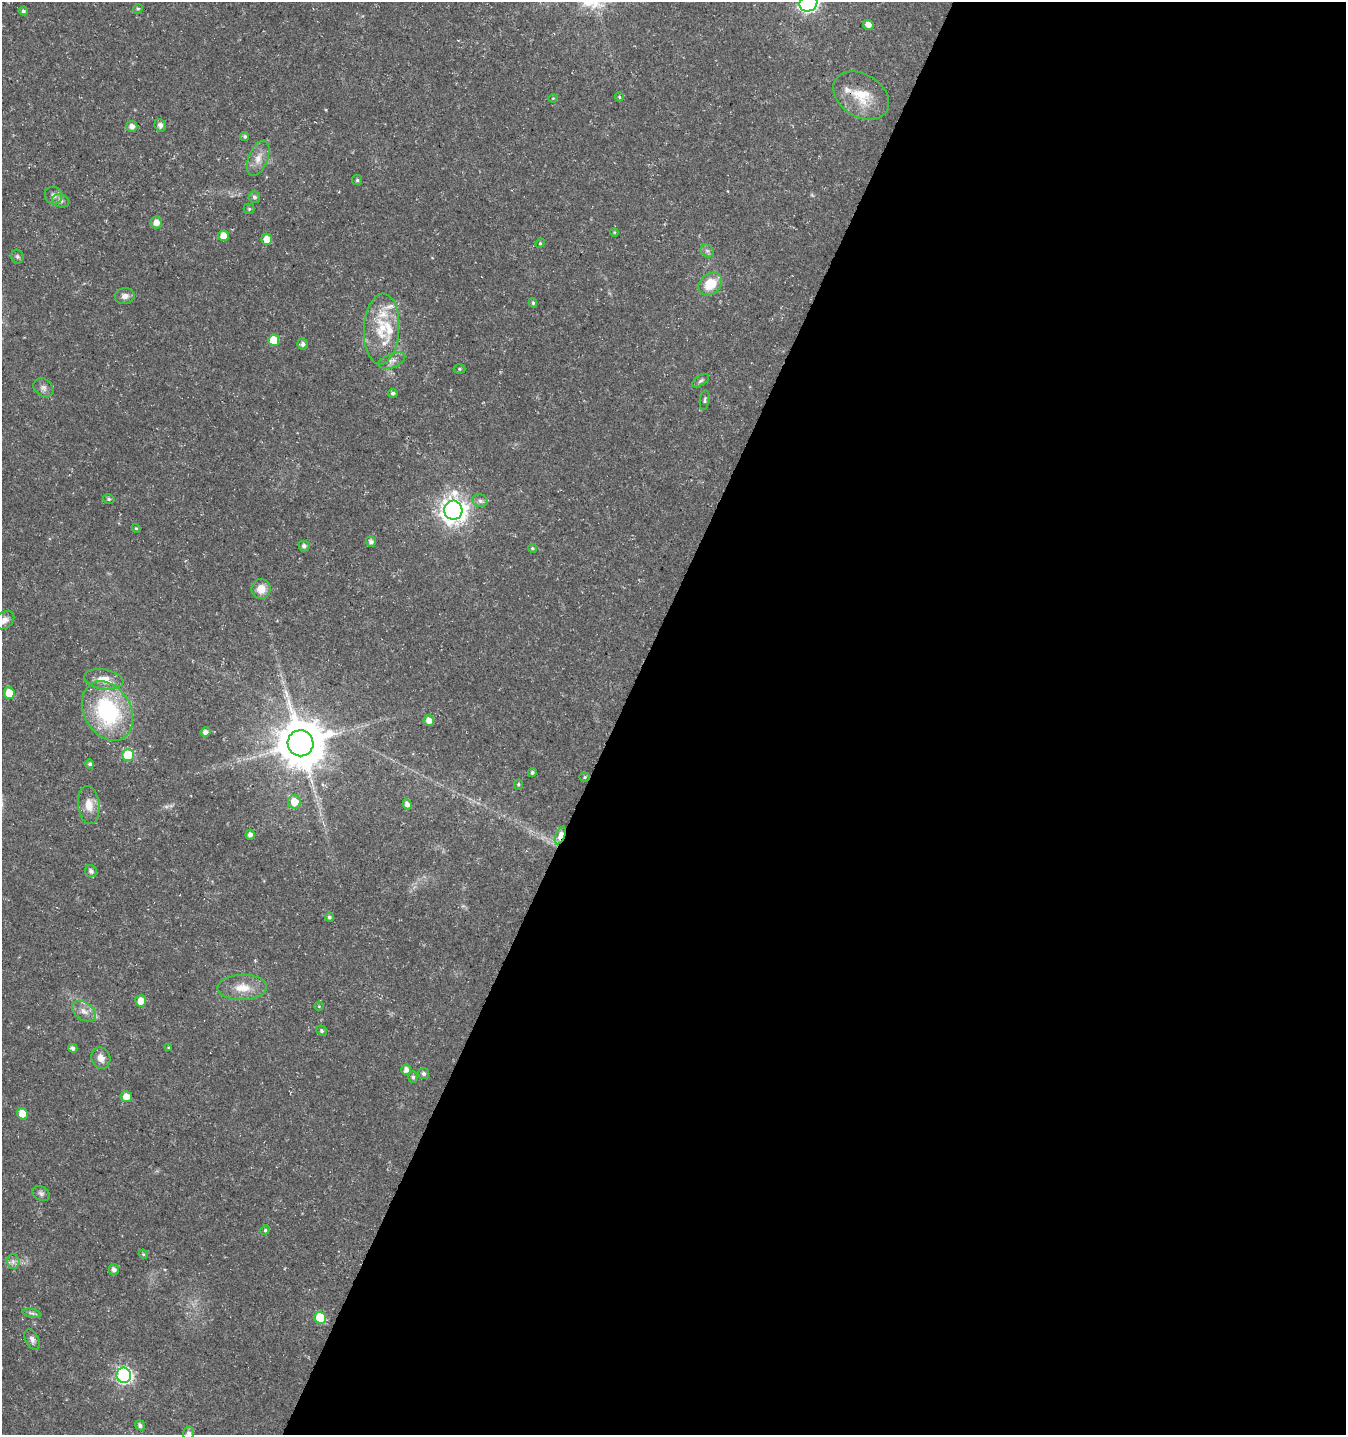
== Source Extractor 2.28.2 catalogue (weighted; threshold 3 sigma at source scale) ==
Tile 12 of 4 x 4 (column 4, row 3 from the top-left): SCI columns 4231-5574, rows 1443-2875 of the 5842 x 5743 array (HDU 1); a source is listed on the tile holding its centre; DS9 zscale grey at full resolution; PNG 1348 x 1437 px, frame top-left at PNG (2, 2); each listed source drawn as its Kron ellipse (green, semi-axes under 4 px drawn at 4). Shown black and unused: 54% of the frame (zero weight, under 3 of 5 exposures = <1% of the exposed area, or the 3 px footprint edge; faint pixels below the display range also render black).
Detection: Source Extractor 2.28.2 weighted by HDU 2 'WHT'; one run over the whole footprint, this tile lists its part. Background 0.0225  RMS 0.0021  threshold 0.0094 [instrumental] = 3 sigma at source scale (4.5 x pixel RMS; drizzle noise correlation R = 1.50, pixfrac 1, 0.0396/0.0396 arcsec/px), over >= 5 px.
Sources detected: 93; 2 too faint to see at this stretch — neither listed nor drawn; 5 inside a brighter listed object's ellipse — not listed separately; the other 86 listed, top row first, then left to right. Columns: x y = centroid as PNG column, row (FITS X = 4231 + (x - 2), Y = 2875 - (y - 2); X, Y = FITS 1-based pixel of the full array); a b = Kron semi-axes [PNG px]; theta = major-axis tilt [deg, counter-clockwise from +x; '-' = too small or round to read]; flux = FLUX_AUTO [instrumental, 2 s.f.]
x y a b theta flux
808 3 9 7 28 64
138 9 5 4 - 0.28
23 11 5 4 - 0.39
868 25 5 5 - 1.3
861 95 30 21 -32 6.7
619 97 4 4 - 0.3
553 98 5 3 - 0.16
160 125 6 5 - 0.96
132 126 5 5 - 1.1
245 136 4 4 - 0.35
258 158 18 9 68 2.1
357 180 5 5 - 0.34
53 196 9 8 - 1.1
254 197 6 5 - 0.54
61 201 9 6 -14 0.66
249 209 5 5 - 0.3
156 222 6 5 - 1.6
614 232 4 3 - 0.18
223 236 5 5 - 2.2
267 239 5 5 - 2.5
540 243 5 4 - 0.27
707 251 7 6 - 0.55
17 256 7 6 - 0.47
710 284 13 10 41 4.7
125 296 10 8 14 1.1
533 303 5 4 - 0.37
381 329 35 17 87 7.7
274 340 5 5 - 5.2
303 344 5 5 - 0.8
392 361 14 7 20 1.2
459 369 6 4 -1 0.32
701 381 9 5 34 0.47
43 388 11 8 -38 0.88
393 393 5 4 - 0.46
705 400 10 4 82 0.45
109 499 6 4 -15 0.37
480 501 8 6 -17 0.72
453 510 9 9 - 200
136 528 4 4 - 0.21
371 542 5 4 - 0.72
304 546 5 5 - 0.62
532 548 4 4 - 0.31
261 589 10 9 - 2.4
4 620 11 8 35 1.2
104 679 20 10 -9 2.5
9 693 6 5 - 3.5
107 711 32 23 -61 22
429 720 5 5 - 1.4
205 732 5 4 - 0.86
300 743 13 13 - 970
128 755 6 5 - 10
90 764 4 4 - 0.46
532 773 4 4 - 0.44
585 777 5 4 - 0.27
518 784 5 4 - 0.31
294 802 7 6 - 3.1
407 804 5 4 - 1
89 805 19 10 -83 2.5
250 835 5 4 - 0.79
560 835 9 4 68 4
91 871 6 5 - 0.76
329 917 4 4 - 0.35
242 988 24 12 1 3.8
141 1001 5 5 - 2.5
319 1006 5 4 - 0.21
84 1011 13 8 -36 1.6
322 1031 5 5 - 0.45
73 1048 4 4 - 0.72
169 1048 4 3 - 0.23
101 1058 11 9 -70 1.7
406 1070 5 5 - 1.1
424 1074 5 5 - 0.59
413 1077 6 4 90 0.44
126 1097 6 5 - 1.9
22 1114 6 5 - 2.9
41 1193 9 6 -30 0.6
265 1230 5 4 - 0.27
143 1254 5 4 - 0.24
13 1261 7 6 - 0.75
114 1270 5 5 - 0.87
32 1313 9 4 -12 0.49
320 1318 6 5 - 8.4
32 1339 11 6 -64 0.82
124 1375 7 7 - 52
140 1425 5 4 - 0.59
188 1433 6 5 - 0.7
Overlapping masked pixels (flux is a lower limit): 1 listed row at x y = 560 835
Isophote crosses this tile's border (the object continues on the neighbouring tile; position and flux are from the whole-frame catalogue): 3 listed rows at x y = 808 3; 4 620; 188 1433